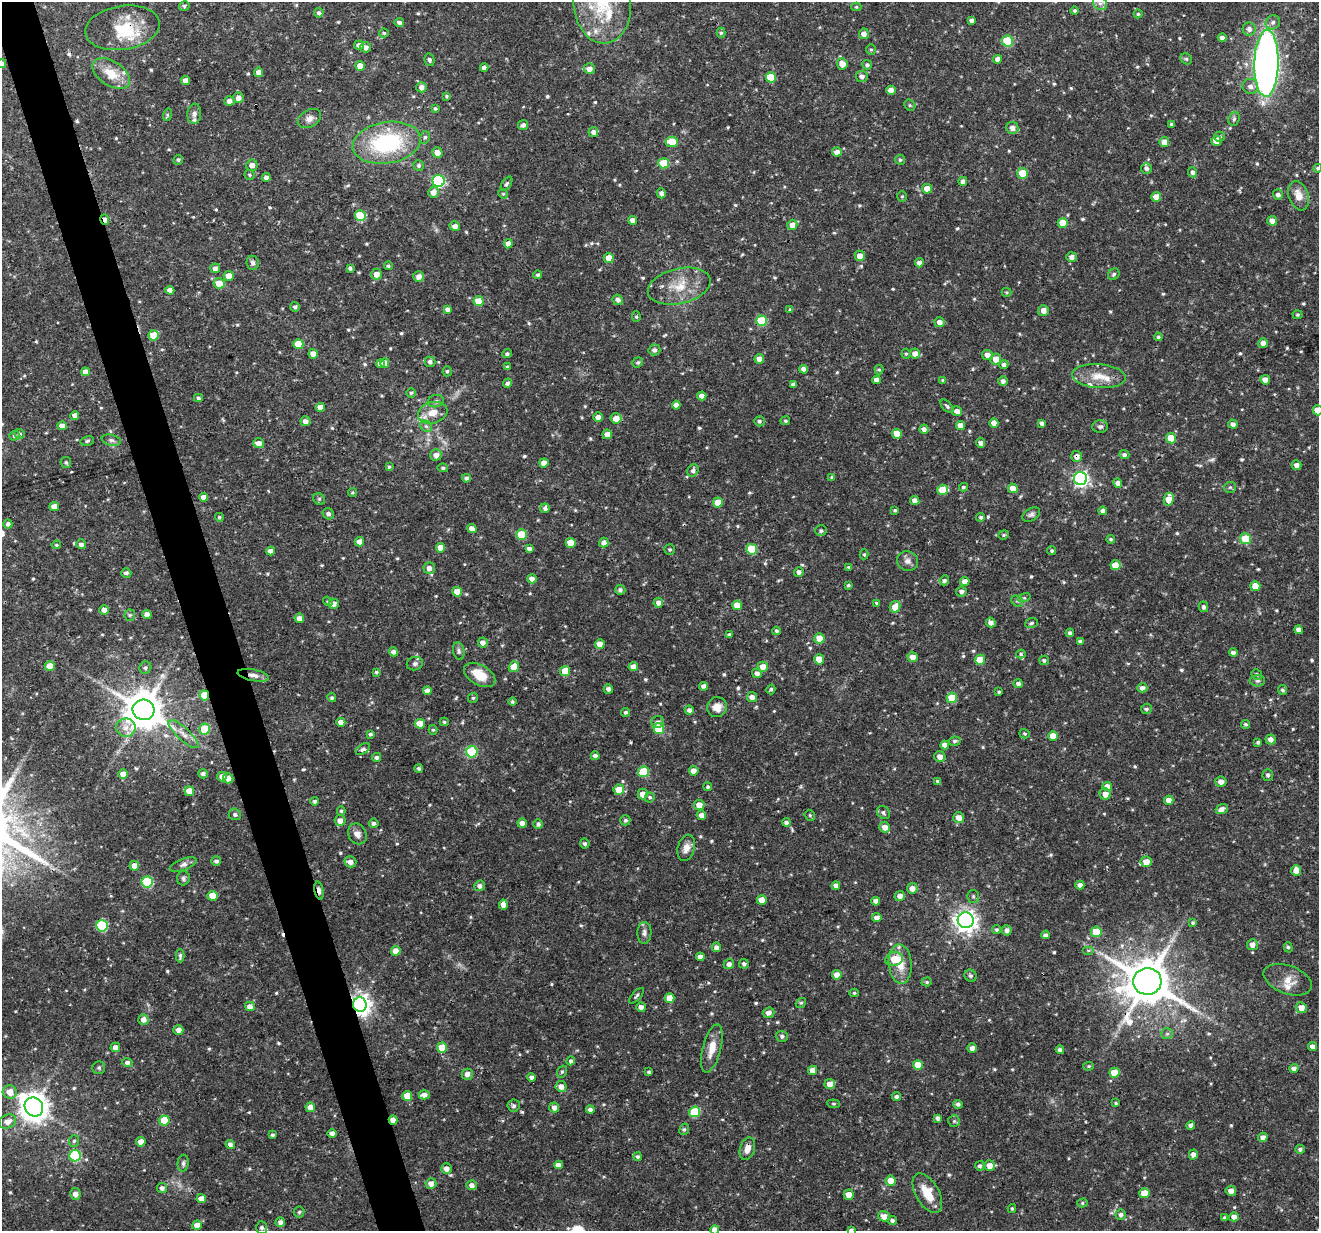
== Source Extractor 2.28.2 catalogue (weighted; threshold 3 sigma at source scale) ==
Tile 11 of 4 x 4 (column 3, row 3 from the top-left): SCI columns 2633-3949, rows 1286-2514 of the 5267 x 5079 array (HDU 1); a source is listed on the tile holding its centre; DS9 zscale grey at full resolution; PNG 1321 x 1233 px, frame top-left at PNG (2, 2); each listed source drawn as its Kron ellipse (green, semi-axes under 4 px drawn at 4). Shown black and unused: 3% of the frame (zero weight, under 3 of 4 exposures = <1% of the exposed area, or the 3 px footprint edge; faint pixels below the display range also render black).
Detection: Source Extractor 2.28.2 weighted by HDU 2 'WHT'; one run over the whole footprint, this tile lists its part. Background 0.0601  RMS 0.003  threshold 0.0137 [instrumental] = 3 sigma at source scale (4.5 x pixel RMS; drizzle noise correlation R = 1.50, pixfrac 1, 0.0396/0.0396 arcsec/px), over >= 5 px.
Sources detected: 652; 2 cosmic-ray / hot-pixel residue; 1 long thin detection or spike segment (spike, bleed or trail) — neither listed nor drawn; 13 inside a brighter listed object's ellipse — not listed separately; of the other 636, all 500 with FLUX_AUTO >= 0.42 (the completeness limit of this list) listed and drawn (136 fainter detections not listed), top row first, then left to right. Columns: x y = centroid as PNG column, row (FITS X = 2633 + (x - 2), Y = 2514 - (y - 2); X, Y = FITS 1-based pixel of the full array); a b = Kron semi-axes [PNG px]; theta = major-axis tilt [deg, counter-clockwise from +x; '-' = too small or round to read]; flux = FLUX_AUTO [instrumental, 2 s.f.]
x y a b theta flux
1100 3 8 6 -44 1.2
602 4 40 28 -85 24
184 6 5 5 - 0.62
856 7 5 4 - 0.43
1075 11 4 4 - 0.51
319 13 5 4 - 0.8
1138 14 4 4 - 0.45
972 20 4 4 - 1.1
399 22 5 4 - 1
1273 22 7 6 - 1.1
123 28 37 22 9 11
1249 29 6 6 - 1.2
384 33 5 4 - 0.45
721 33 5 4 - 0.51
864 34 5 5 - 1.9
1222 38 4 4 - 1.1
1008 41 5 5 - 15
359 45 5 4 - 1.6
366 47 5 5 - 1.4
871 49 5 5 - 0.51
998 59 4 4 - 1.6
1186 59 6 5 - 0.51
429 60 6 5 - 0.65
2 63 4 4 - 0.86
1266 63 33 12 89 180
842 64 6 5 - 2.8
867 65 5 4 - 0.76
360 66 5 4 - 3.3
484 68 4 4 - 1.5
590 69 5 5 - 1.9
259 72 5 4 - 2.2
111 74 21 12 -33 5.7
862 76 6 5 - 1.1
771 77 5 5 - 9.7
186 80 4 4 - 2.3
1250 86 8 7 - 1.6
422 87 5 5 - 1.7
891 90 4 4 - 1.9
446 96 4 3 - 0.43
238 98 5 5 - 1.9
229 101 5 4 - 1.6
910 105 6 5 - 0.43
435 108 4 4 - 0.54
194 114 10 7 85 1.2
167 115 6 4 73 0.42
309 118 12 8 30 1.7
1234 119 7 5 69 0.72
1171 124 3 3 - 0.47
523 125 5 5 - 1
1012 128 6 6 - 2.1
593 132 5 5 - 1.2
425 137 6 5 - 0.61
1220 137 5 5 - 0.6
1216 141 5 5 - 3
672 142 6 5 - 7.3
1164 142 5 5 - 2.2
387 143 34 20 9 30
437 152 5 5 - 2
837 152 5 4 - 1.9
178 160 5 4 - 0.58
900 160 5 5 - 0.51
664 163 5 5 - 9.2
252 165 6 5 - 2
419 165 5 5 - 0.73
1146 168 5 5 - 1
1318 168 4 4 - 0.53
1193 172 5 4 - 0.93
1023 173 5 5 - 8
250 175 5 5 - 0.5
266 177 4 4 - 1.2
439 181 6 6 - 33
963 181 4 4 - 0.96
507 184 8 4 57 0.58
927 189 5 5 - 3.1
433 192 5 5 - 2.2
661 193 5 4 - 1.2
503 194 5 4 - 0.44
1278 195 5 5 - 1.1
902 196 5 5 - 0.43
1298 196 15 9 -72 3.5
1156 197 5 4 - 3.1
360 216 5 5 - 11
105 219 5 3 - 2
633 220 4 4 - 1.7
1272 221 5 4 - 2.1
1063 223 5 5 - 5.2
792 225 5 5 - 2.2
455 226 5 5 - 1.7
508 244 4 4 - 1.9
860 256 5 5 - 2.4
1072 257 5 5 - 1.4
609 258 5 5 - 3.2
253 263 7 6 - 0.88
919 263 5 4 - 1.4
388 266 4 4 - 0.53
215 268 5 4 - 1.5
350 268 4 4 - 0.75
377 274 5 5 - 2.3
1114 274 6 5 - 0.65
538 275 4 4 - 0.61
229 276 5 5 - 2.9
419 276 5 5 - 1.8
219 283 6 5 - 4.3
679 286 32 17 13 8.8
170 290 4 4 - 2
1006 292 5 4 - 0.42
618 300 5 5 - 1.3
479 301 5 5 - 6.4
295 307 5 5 - 0.8
447 309 4 4 - 1.2
790 309 4 4 - 0.45
1044 311 5 5 - 2.1
1297 315 5 4 - 0.48
636 317 5 4 - 0.48
762 321 5 5 - 14
940 322 5 5 - 2
154 335 5 5 - 7.7
1158 337 4 4 - 0.49
1263 343 5 5 - 1.9
298 344 5 5 - 7.6
654 350 6 5 - 1.2
915 353 5 5 - 1.9
313 354 5 4 - 3.3
507 354 5 4 - 0.64
906 354 5 4 - 0.48
987 355 5 5 - 1.7
759 359 5 4 - 1.9
996 359 5 5 - 3.5
430 362 5 5 - 1.1
638 362 5 4 - 0.48
380 363 4 4 - 1.8
385 363 5 4 - 2.7
1004 365 4 4 - 1.2
507 367 4 3 - 0.5
804 369 4 4 - 1.7
879 370 5 4 - 0.42
447 371 5 4 - 0.5
85 372 4 4 - 2.2
1099 376 27 12 -5 5.4
877 380 4 4 - 1.8
943 380 4 4 - 0.54
1265 380 5 4 - 2.6
1003 381 4 4 - 1.1
507 383 5 4 - 0.79
793 384 4 3 - 1
411 393 4 4 - 0.48
702 396 4 4 - 2.4
198 398 4 3 - 0.54
436 401 8 6 15 0.85
676 405 4 4 - 1.7
947 406 8 4 -46 0.59
320 407 4 4 - 2.4
1318 410 5 5 - 4.6
957 411 5 5 - 1.8
433 413 15 10 16 4.1
75 415 4 4 - 2.1
598 417 5 4 - 1.6
616 418 5 5 - 2.9
306 421 5 5 - 1.5
759 421 5 5 - 0.73
785 421 5 4 - 0.52
994 423 5 4 - 2.2
1042 423 4 4 - 1.1
1233 424 5 4 - 1.2
62 426 5 4 - 1.9
426 426 7 5 -43 0.71
961 426 4 4 - 2.4
1100 427 8 6 1 0.8
924 429 4 4 - 1.1
19 434 5 5 - 0.67
607 434 5 4 - 2.2
897 434 5 5 - 4.2
14 436 5 4 - 0.62
1171 438 5 5 - 7.2
111 440 10 5 -13 0.89
87 441 7 4 12 0.57
259 443 5 5 - 2.2
980 443 5 4 - 0.98
436 455 6 5 - 1.8
1124 455 5 4 - 0.88
1077 456 5 5 - 1.7
66 462 5 5 - 0.61
544 463 4 4 - 2.3
1297 465 5 5 - 1.7
389 467 4 4 - 0.45
443 468 5 4 - 0.51
693 470 6 5 - 0.96
832 477 4 4 - 0.49
466 478 4 4 - 0.95
1080 478 6 6 - 88
1118 483 5 4 - 1.5
963 487 4 4 - 0.53
1230 487 6 5 - 0.5
1013 488 5 5 - 3
943 490 5 5 - 7.7
352 492 4 4 - 0.44
204 497 4 4 - 1.8
319 499 6 5 - 0.56
1169 499 6 5 - 4.6
915 500 4 4 - 2.2
718 502 5 5 - 4.2
54 507 5 4 - 2.7
545 508 5 4 - 0.87
895 510 4 3 - 0.5
1103 511 4 4 - 1.2
328 514 6 5 - 0.88
1031 515 9 6 32 0.89
219 517 4 4 - 0.52
981 517 4 4 - 0.66
8 524 4 4 - 0.97
472 529 5 4 - 2.1
821 531 6 5 - 0.73
521 535 5 5 - 9.9
1004 535 5 4 - 0.47
1111 539 4 4 - 0.5
1245 539 5 5 - 11
359 542 5 4 - 2
571 543 5 5 - 6.9
604 543 5 4 - 1.7
81 544 5 4 - 1.1
56 545 5 4 - 0.49
440 548 5 4 - 3.4
529 549 4 4 - 1.2
670 549 5 5 - 0.48
752 549 5 5 - 11
271 551 4 4 - 2.1
1052 551 4 4 - 0.5
864 554 5 4 - 0.43
907 561 11 9 -25 1.6
1115 565 5 5 - 4.7
849 567 4 4 - 0.55
429 568 6 6 - 2
799 572 5 4 - 1.2
126 573 5 5 - 0.93
532 579 5 4 - 1.5
944 580 5 4 - 0.67
965 582 4 4 - 2
848 585 3 3 - 0.48
1255 586 5 5 - 4.6
620 590 5 5 - 0.88
457 592 5 4 - 3.9
961 592 5 5 - 1.1
1024 598 6 4 17 0.48
328 601 5 4 - 0.45
1017 601 6 5 - 0.57
658 603 5 5 - 1.6
876 603 4 3 - 0.53
334 604 5 5 - 1.9
737 605 5 4 - 3.9
895 607 6 5 - 3.2
1203 607 5 4 - 0.85
104 610 5 4 - 1.8
147 614 4 4 - 2
130 615 5 5 - 0.51
299 618 5 4 - 1.9
991 622 5 4 - 1.5
1031 623 6 5 - 0.59
1299 630 4 4 - 1.6
776 631 4 3 - 0.53
1070 633 4 4 - 0.83
729 635 4 4 - 0.57
819 638 5 5 - 5.2
1080 641 4 3 - 0.56
483 642 5 5 - 1.7
600 644 5 4 - 2.7
459 651 9 5 -78 0.75
393 652 4 4 - 1.3
1233 653 4 4 - 1.2
1021 654 5 4 - 0.54
913 657 5 5 - 2
819 659 5 5 - 4.8
980 660 5 5 - 6
1044 660 5 5 - 0.61
415 664 8 6 14 0.93
50 666 5 5 - 4.6
514 667 5 5 - 4.9
633 667 5 4 - 2
763 667 5 5 - 2.9
145 668 6 5 - 0.74
565 671 5 5 - 5.3
376 672 4 4 - 0.52
757 673 5 4 - 1.1
1257 674 6 4 -49 0.49
253 675 16 5 -11 1.8
480 675 17 10 -30 5.7
1257 681 7 5 0 0.67
1018 684 4 4 - 1.1
704 686 4 4 - 1.7
1142 688 5 4 - 1.3
608 689 4 4 - 1.2
771 689 5 4 - 0.62
1283 690 5 4 - 0.69
427 691 4 4 - 1.8
999 692 3 3 - 0.46
204 695 5 5 - 8.6
752 697 5 5 - 1.7
332 698 4 4 - 0.62
473 698 5 5 - 0.52
952 698 5 5 - 9.7
512 701 4 4 - 0.47
717 707 10 10 - 3.1
1146 709 5 5 - 0.7
143 710 11 10 - 930
689 710 4 4 - 1.1
626 712 4 4 - 0.59
341 722 4 4 - 2
444 722 4 4 - 0.45
658 722 6 6 - 0.96
420 724 5 5 - 4.3
1246 724 4 4 - 0.57
126 728 10 9 - 2.4
205 729 5 5 - 11
659 729 5 5 - 12
433 730 5 4 - 0.45
183 734 19 6 -43 2.6
370 734 4 4 - 0.6
1024 734 5 4 - 0.47
1053 736 5 5 - 3.8
1271 739 5 5 - 1.5
955 741 6 4 9 0.66
1258 742 4 3 - 0.57
945 745 4 4 - 2
363 749 8 4 33 0.72
472 752 5 5 - 20
595 756 4 4 - 1.2
377 757 4 4 - 0.83
940 757 5 5 - 1.8
419 768 4 4 - 0.51
643 771 5 5 - 9.8
694 771 5 4 - 2.1
123 774 5 4 - 3.1
203 774 5 4 - 1.1
1268 775 5 5 - 0.72
222 777 5 5 - 2.4
228 778 5 5 - 2.2
938 781 4 3 - 0.72
1221 782 5 5 - 1.9
1107 786 5 4 - 2.4
708 787 4 4 - 0.49
619 790 5 5 - 5.1
189 791 5 5 - 3.8
643 794 5 5 - 2.2
1105 794 5 5 - 2.3
650 797 5 5 - 0.54
1169 800 5 4 - 2
315 801 4 4 - 0.92
699 805 5 5 - 2.7
1222 809 6 4 21 1.5
341 811 5 4 - 0.48
883 812 7 5 -48 0.75
235 814 6 5 - 0.84
701 815 5 4 - 1.7
810 815 6 5 - 0.47
959 818 5 5 - 2.4
340 820 5 5 - 1.9
625 820 5 5 - 0.56
786 822 4 4 - 0.95
374 823 5 5 - 0.87
522 823 5 4 - 2
538 824 5 5 - 0.96
885 827 5 5 - 2.2
357 834 11 9 -59 1.8
585 844 5 4 - 0.71
686 848 13 8 74 2.4
216 861 5 5 - 0.9
350 862 6 5 - 2.1
1146 862 5 5 - 3.1
183 864 14 5 21 1.2
134 866 5 4 - 3
1296 870 5 5 - 2.3
183 878 7 6 - 0.71
147 882 6 5 - 22
1080 885 4 4 - 1.6
480 886 5 5 - 1
836 886 4 4 - 1.6
912 888 5 5 - 2.1
319 891 9 4 -79 1.2
212 896 5 5 - 5.8
900 896 5 5 - 1.9
973 896 6 6 - 0.67
762 900 5 4 - 4
876 901 4 4 - 1.7
503 905 5 4 - 2.2
877 918 5 4 - 1.6
966 920 8 7 - 210
1193 923 4 4 - 0.49
102 926 6 5 - 19
997 930 4 4 - 0.56
1007 930 5 5 - 1.3
1096 932 5 5 - 7.6
644 933 11 7 87 1.2
1045 935 4 4 - 1.1
1252 945 5 5 - 1.7
716 947 5 4 - 1.3
1288 947 5 4 - 0.52
1088 950 6 4 0 0.51
396 951 5 5 - 2.9
180 956 6 4 -90 0.66
700 957 4 4 - 1.8
894 959 9 6 16 5.3
729 964 5 5 - 1.3
744 964 5 4 - 0.85
900 964 20 11 -85 5.2
837 975 5 4 - 2.9
970 976 6 5 - 0.73
1288 980 25 14 -20 4.2
1147 981 14 13 - 1300
927 982 5 4 - 0.44
854 993 5 4 - 0.43
636 996 10 3 47 0.57
669 998 5 5 - 4.3
801 1003 5 4 - 0.46
360 1005 7 7 - 210
250 1006 5 4 - 2
641 1007 4 4 - 1.7
1301 1008 6 5 - 2.5
769 1013 6 5 - 1.5
143 1020 5 5 - 2
178 1030 5 5 - 2
1167 1034 6 5 - 0.6
782 1036 6 5 - 0.79
1312 1046 4 4 - 1.8
115 1047 5 5 - 1.9
442 1048 5 5 - 6.1
712 1048 25 9 75 4.4
972 1048 5 4 - 1.5
1060 1050 4 4 - 1.1
571 1061 4 4 - 0.79
127 1063 5 4 - 1.1
918 1065 5 5 - 5
1089 1066 5 4 - 0.43
99 1068 6 6 - 0.61
1294 1068 5 4 - 1.4
812 1070 4 4 - 2.3
562 1072 6 5 - 0.52
649 1072 4 3 - 0.59
1114 1073 5 5 - 5.8
467 1074 6 5 - 1.6
532 1077 4 4 - 1.1
830 1084 5 5 - 2.6
561 1086 5 5 - 2
10 1092 7 6 - 3.3
424 1095 5 4 - 1.6
407 1096 5 5 - 4
897 1097 4 4 - 0.76
1116 1103 4 3 - 0.47
834 1104 6 4 -6 0.42
958 1104 5 4 - 0.89
514 1106 6 6 - 0.9
34 1107 10 9 - 400
310 1107 5 4 - 2.4
554 1108 5 5 - 1.5
590 1110 4 4 - 1.2
695 1112 5 5 - 15
938 1118 4 4 - 1.3
393 1120 4 4 - 2.3
164 1121 5 5 - 9.6
954 1121 6 6 - 0.52
7 1122 9 6 24 2.3
1191 1125 4 4 - 1.2
684 1129 6 4 67 0.53
332 1133 4 4 - 1.9
272 1135 3 3 - 0.63
1263 1137 5 4 - 1.5
74 1141 6 5 - 0.59
141 1142 5 4 - 2.7
230 1144 4 4 - 1.1
747 1149 12 7 73 2.3
1300 1149 5 4 - 0.75
1193 1154 5 4 - 1.6
75 1156 5 5 - 21
638 1157 4 4 - 0.68
183 1163 8 5 84 0.82
558 1165 4 4 - 1.7
980 1166 5 4 - 0.73
990 1166 5 5 - 2.5
446 1169 5 5 - 2
891 1181 5 5 - 3.7
431 1184 5 5 - 2
472 1185 5 5 - 1.3
162 1188 5 5 - 1.3
1231 1191 5 5 - 2
927 1193 22 11 -60 6.5
1145 1193 5 5 - 4.7
75 1194 6 5 - 1.5
849 1195 5 5 - 2.6
201 1199 5 4 - 2.3
1082 1203 5 4 - 0.51
1012 1208 4 3 - 0.45
299 1212 5 5 - 0.44
1121 1215 5 5 - 1.1
884 1216 6 5 - 2.2
1234 1217 5 4 - 1.7
1225 1218 4 4 - 0.55
893 1220 5 4 - 0.91
280 1222 5 4 - 1.4
197 1225 5 4 - 3
262 1227 6 5 - 1
715 1230 4 4 - 1.8
851 1230 4 3 - 0.62
Overlapping masked pixels (flux is a lower limit): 10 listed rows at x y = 123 28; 105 219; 433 413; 1077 456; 253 675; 204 695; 319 891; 1147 981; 360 1005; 393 1120
Isophote crosses this tile's border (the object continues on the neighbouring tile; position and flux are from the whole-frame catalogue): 7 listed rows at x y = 602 4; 2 63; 1318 168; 1318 410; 262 1227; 715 1230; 851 1230